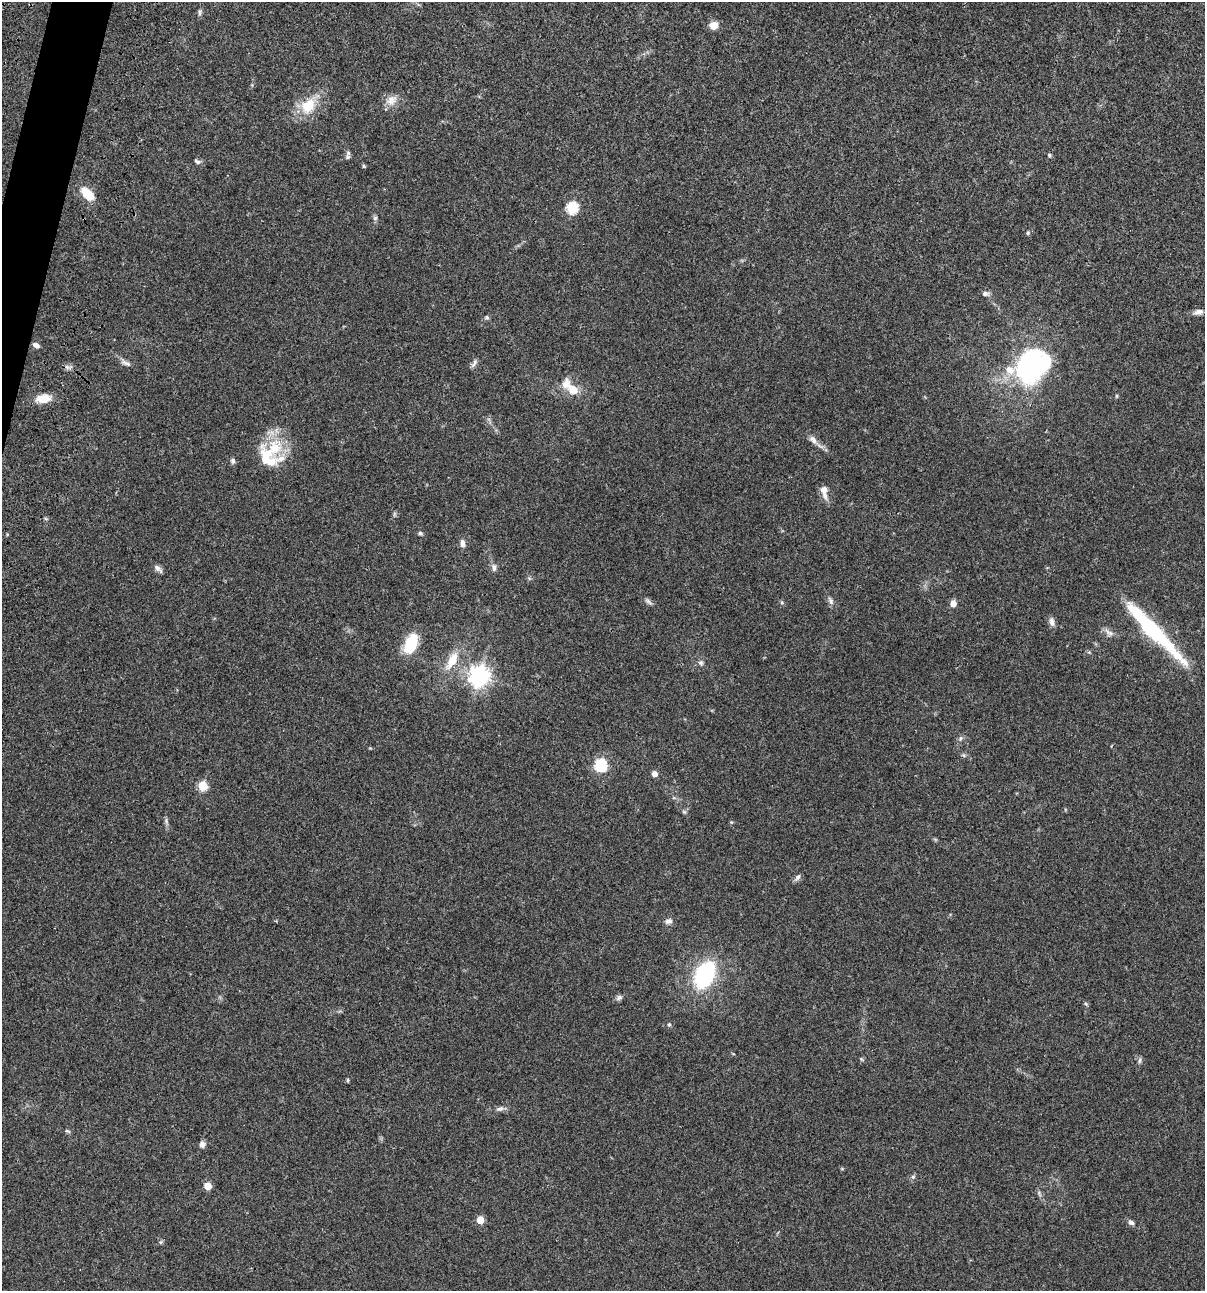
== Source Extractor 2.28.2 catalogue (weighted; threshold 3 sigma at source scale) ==
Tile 11 of 4 x 4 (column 3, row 3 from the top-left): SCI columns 2642-3844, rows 1409-2697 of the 5407 x 5392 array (HDU 1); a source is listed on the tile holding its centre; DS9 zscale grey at full resolution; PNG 1207 x 1293 px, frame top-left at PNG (2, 2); no overlay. Shown black and unused: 1% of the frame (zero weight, under 3 of 4 exposures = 9% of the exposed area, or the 3 px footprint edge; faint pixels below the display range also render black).
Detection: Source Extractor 2.28.2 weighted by HDU 2 'WHT'; one run over the whole footprint, this tile lists its part. Background 0.0474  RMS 0.0055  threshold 0.0247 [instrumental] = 3 sigma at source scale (4.5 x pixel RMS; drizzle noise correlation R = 1.50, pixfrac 1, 0.05/0.05 arcsec/px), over >= 5 px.
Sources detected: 65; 5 inside a brighter listed object's ellipse — not listed separately; the other 60 listed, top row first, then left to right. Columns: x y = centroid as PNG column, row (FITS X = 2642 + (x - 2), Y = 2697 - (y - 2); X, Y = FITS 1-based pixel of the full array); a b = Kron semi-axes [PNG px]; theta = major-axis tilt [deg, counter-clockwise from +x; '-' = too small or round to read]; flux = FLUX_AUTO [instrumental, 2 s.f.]
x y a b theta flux
199 12 9 4 -89 1.1
714 25 8 8 - 5.4
391 100 16 12 32 4.8
308 106 23 16 53 14
348 153 8 6 90 1.5
1049 155 6 4 -25 0.76
197 161 9 5 -38 1.2
364 166 6 4 -88 0.6
88 194 16 8 -44 11
572 208 6 6 - 47
375 218 7 5 45 1
1028 233 6 4 71 0.72
985 294 9 6 7 1.7
1198 312 12 6 14 2.5
487 317 6 5 - 0.81
36 345 7 5 -33 2.2
126 363 16 5 -27 2.2
474 363 13 4 66 1.5
1031 366 32 25 55 110
573 390 15 10 -32 7.3
1116 396 6 4 71 0.52
43 399 14 8 4 8.6
813 439 13 8 -46 2.9
274 448 32 27 10 21
233 461 7 6 - 1.3
824 491 18 8 -81 4.5
420 533 5 5 - 0.85
462 543 10 6 -85 2.2
157 568 12 7 -41 2
494 568 11 6 -90 1.8
648 601 11 4 -45 1.3
831 601 11 6 -60 1.9
953 603 5 5 - 5
1052 622 12 6 -80 2.3
1153 631 87 13 -46 53
1109 633 14 7 -41 2.5
411 644 17 9 67 24
452 661 26 11 60 11
701 663 7 6 - 1.2
479 676 8 7 - 310
960 738 7 6 - 1.3
601 765 6 6 - 56
654 774 5 5 - 3.5
202 786 5 5 - 24
684 812 6 4 -19 0.76
798 877 10 6 52 1.5
669 921 10 7 17 2
705 975 19 11 63 75
619 998 9 7 29 1.5
1086 1004 6 4 -45 0.73
669 1025 5 5 - 0.73
1140 1060 9 4 89 1.1
348 1080 6 4 90 0.56
500 1109 11 6 11 1.9
67 1131 9 4 -26 0.79
202 1144 8 7 - 2
913 1177 6 5 - 0.92
208 1186 5 5 - 9.1
480 1220 5 5 - 9.9
1131 1222 8 5 -24 1.5
Isophote crosses this tile's border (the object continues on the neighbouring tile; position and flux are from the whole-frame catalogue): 1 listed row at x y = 1153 631